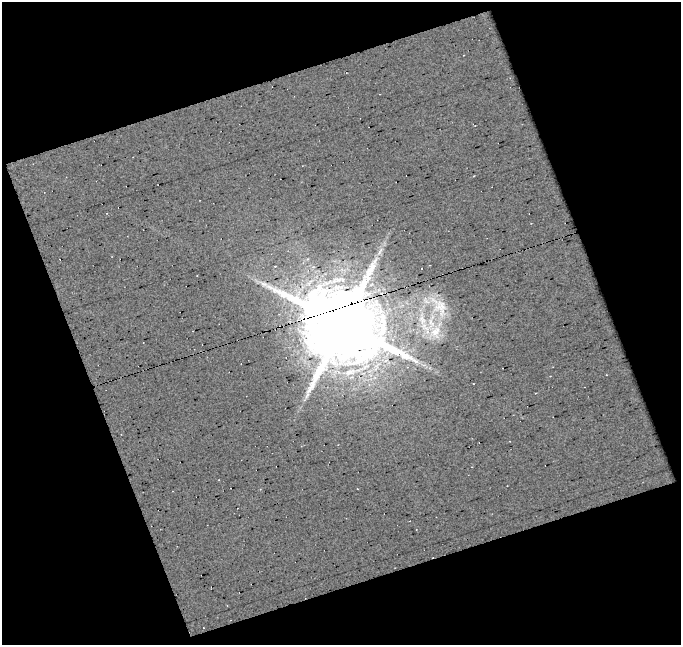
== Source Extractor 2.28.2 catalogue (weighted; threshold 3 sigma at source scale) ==
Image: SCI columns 1-679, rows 9-651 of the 679 x 661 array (HDU 1 of 3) = the unmasked area's bounding box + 8 px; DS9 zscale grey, full resolution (1 PNG px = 1 image px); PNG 683 x 647 px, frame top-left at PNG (2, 2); no overlay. Shown black and unused: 41% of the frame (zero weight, under 22 of 44 exposures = <1% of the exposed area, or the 3 px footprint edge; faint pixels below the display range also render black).
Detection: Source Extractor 2.28.2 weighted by HDU 2 'WHT'. Background -0.227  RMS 0.24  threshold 0.974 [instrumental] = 3 sigma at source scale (4.09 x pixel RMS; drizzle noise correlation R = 1.36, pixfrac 0.8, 0.0396/0.0396 arcsec/px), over >= 5 px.
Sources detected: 15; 4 cosmic-ray / hot-pixel residue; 1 long thin detection or spike segment (spike, bleed or trail) — not listed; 2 inside a brighter listed object's ellipse — not listed separately; the other 8 listed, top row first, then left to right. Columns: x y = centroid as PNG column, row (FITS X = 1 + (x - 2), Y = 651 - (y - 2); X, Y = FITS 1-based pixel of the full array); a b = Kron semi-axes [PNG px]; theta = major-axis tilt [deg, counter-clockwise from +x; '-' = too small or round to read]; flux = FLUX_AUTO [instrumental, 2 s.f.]
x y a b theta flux
473 176 3 2 - 15
308 259 5 4 - 35
275 266 4 3 - 19
421 268 3 2 - 38
426 300 16 9 -49 250
343 324 23 19 -30 310000
435 332 35 19 63 910
227 605 3 2 - 12
Overlapping masked pixels (flux is a lower limit): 1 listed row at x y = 343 324